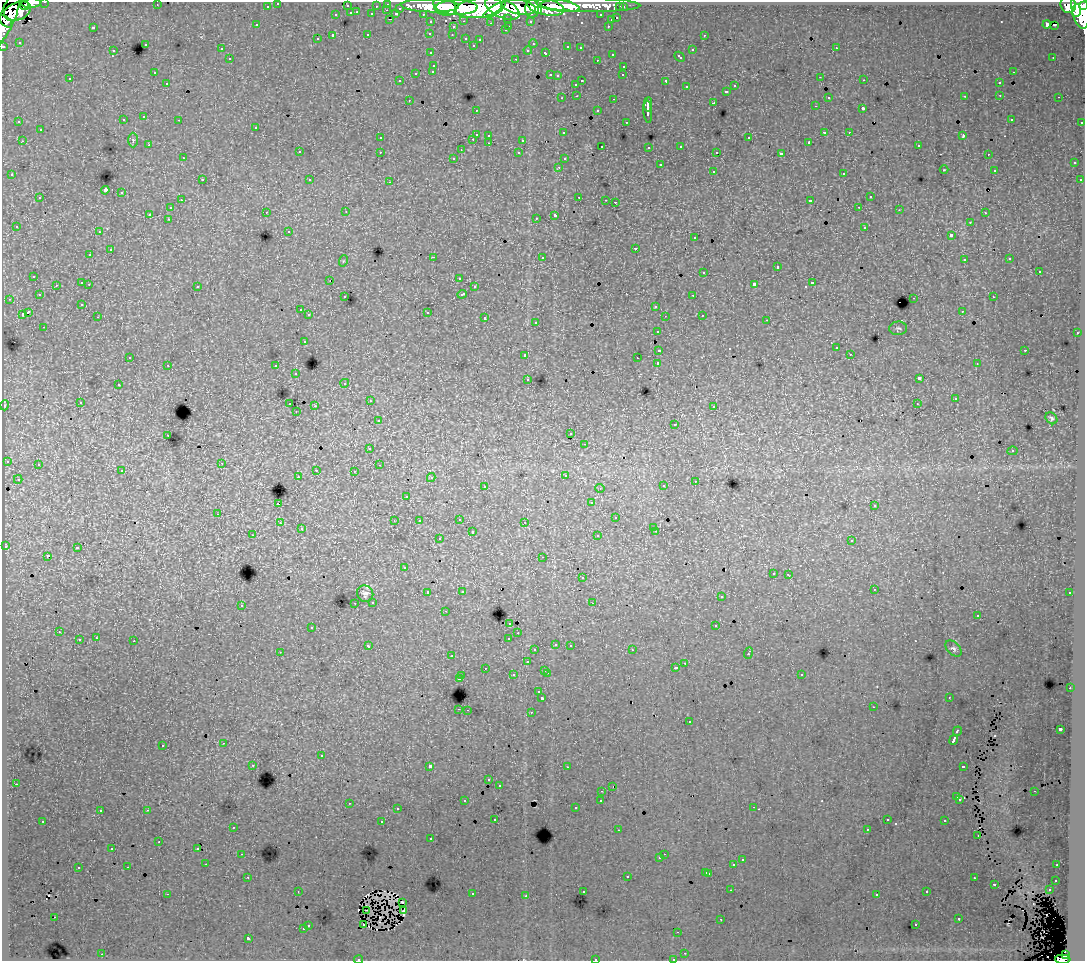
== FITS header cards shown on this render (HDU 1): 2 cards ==
NAXIS1  =                 1083
NAXIS2  =                  959

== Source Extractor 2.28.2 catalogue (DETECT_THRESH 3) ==
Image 1083 x 959 px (HDU 1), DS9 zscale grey, 1 PNG px = 1 image px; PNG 1087 x 963 px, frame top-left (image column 1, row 959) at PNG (2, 2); each listed source drawn as its Kron ellipse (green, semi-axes under 4 px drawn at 4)
Background 143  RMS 1.3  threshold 3.96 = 3 sigma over >= 5 px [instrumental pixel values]
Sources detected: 450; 1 with non-positive FLUX_AUTO (blend fragments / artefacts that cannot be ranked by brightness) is neither listed nor drawn; the other 449 listed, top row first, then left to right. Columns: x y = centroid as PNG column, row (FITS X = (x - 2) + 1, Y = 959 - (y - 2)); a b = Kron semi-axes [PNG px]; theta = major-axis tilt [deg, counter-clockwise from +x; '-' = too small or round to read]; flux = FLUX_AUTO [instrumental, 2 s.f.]
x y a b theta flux
45 2 3 2 - 3000
31 3 10 5 5 55000
278 3 3 3 - 2500
388 4 3 3 - 4500
25 5 4 3 - 27000
157 5 2 2 - 57
445 5 11 9 -34 160000
590 5 50 7 -1 140000
1068 5 8 7 - 82000
267 6 3 3 - 1500
347 6 3 3 - 690
376 6 3 2 - 1300
430 6 29 6 -2 230000
558 6 22 5 -8 190000
1084 6 4 3 - 66000
457 7 21 7 0 400000
519 7 17 7 -10 280000
545 7 19 8 -12 280000
620 7 3 3 - 960
623 7 3 3 - 2000
400 8 3 3 - 700
479 8 23 10 8 550000
502 8 18 9 -25 500000
532 9 9 7 -86 180000
1080 9 19 8 -80 430000
387 10 2 2 - 170
494 10 13 4 33 130000
17 11 14 9 22 160000
538 11 4 3 - 69000
1076 11 6 4 85 130000
357 12 3 3 - 360
351 13 3 3 - 760
372 14 3 3 - 1000
396 14 4 3 - 560
423 14 3 2 - 2000
336 15 3 3 - 320
601 15 3 3 - 1200
8 16 29 7 69 200000
508 18 3 3 - 1000
617 18 3 3 - 470
389 19 3 2 - 340
611 20 3 3 - 410
6 21 7 4 -44 89000
464 21 3 2 - 320
530 21 3 3 - 1400
431 22 3 3 - 1800
491 23 3 2 - 110
1047 24 4 3 - 530
257 25 3 3 - 170
1054 25 3 2 - 120
509 26 3 2 - 300
608 26 3 2 - 350
93 27 3 3 - 800
453 27 3 3 - 310
505 30 3 2 - 200
430 33 3 3 - 170
368 35 3 3 - 430
452 35 3 2 - 160
704 35 3 2 - 170
333 36 3 3 - 1400
466 38 3 3 - 450
317 39 3 3 - 170
480 39 3 3 - 140
19 42 3 3 - 120
145 44 3 3 - 470
533 44 4 3 - 110
473 45 3 2 - 98
3 46 3 3 - 4800
568 47 3 3 - 400
580 48 3 3 - 250
836 48 3 2 - 240
221 49 3 3 - 110
528 50 4 4 - 210
692 50 3 3 - 480
113 51 3 2 - 250
431 53 3 3 - 230
546 53 4 3 - 390
612 54 3 2 - 370
680 57 6 3 -44 400
1053 57 3 2 - 88
230 59 3 3 - 330
516 59 3 2 - 640
597 60 3 2 - 180
434 65 3 3 - 240
624 66 3 2 - 240
433 71 3 3 - 320
154 72 3 2 - 160
1013 72 3 2 - 250
416 73 3 3 - 650
550 75 3 2 - 410
623 75 3 2 - 140
557 76 3 3 - 210
820 77 3 2 - 99
70 79 3 3 - 230
864 80 3 2 - 130
399 81 3 2 - 110
582 81 3 2 - 550
666 81 4 3 - 1200
167 83 3 2 - 230
999 83 3 3 - 390
576 84 3 3 - 300
734 86 3 3 - 330
686 87 3 3 - 340
726 91 3 3 - 340
1000 95 3 2 - 140
577 96 3 2 - 240
965 96 3 2 - 60
828 97 3 3 - 210
1059 97 3 2 - 200
562 98 3 2 - 120
614 99 3 2 - 480
409 100 2 2 - 74
714 103 3 3 - 720
648 104 7 2 87 2500
815 106 3 2 - 150
863 108 3 3 - 1100
476 110 3 3 - 190
598 111 3 3 - 230
648 112 11 4 -86 2400
144 117 3 3 - 260
1011 119 3 2 - 120
123 120 3 3 - 150
179 120 3 2 - 160
19 122 3 2 - 170
626 122 3 2 - 72
1082 122 3 2 - 670
256 127 3 3 - 290
40 130 3 3 - 290
824 132 3 2 - 940
849 132 2 2 - 230
563 133 3 3 - 130
476 134 3 3 - 970
489 135 3 2 - 190
963 136 4 3 - 570
380 138 3 3 - 210
749 138 3 3 - 470
473 139 3 2 - 250
133 140 7 5 -89 180
523 140 3 3 - 880
22 141 3 2 - 260
809 142 3 3 - 130
489 143 3 2 - 240
149 145 3 3 - 150
918 145 3 3 - 170
602 146 2 2 - 130
681 146 3 3 - 230
649 147 3 3 - 130
461 150 4 3 - 57
299 152 3 3 - 310
380 152 3 3 - 180
717 152 3 2 - 110
519 153 3 3 - 230
781 154 4 3 - 2000
988 154 3 2 - 240
183 158 3 3 - 130
454 158 3 3 - 180
564 159 3 3 - 150
1074 163 3 3 - 160
660 165 3 3 - 420
559 167 3 2 - 210
944 170 4 3 - 67
994 170 3 2 - 89
713 171 3 3 - 370
844 173 3 3 - 540
12 175 3 3 - 290
202 180 3 3 - 330
310 180 3 3 - 210
1080 180 3 3 - 240
390 182 3 2 - 450
105 190 4 4 - 2500
122 193 3 3 - 490
579 197 3 2 - 480
870 197 3 3 - 360
40 198 3 3 - 340
181 200 3 2 - 210
606 200 3 2 - 99
810 201 3 3 - 1300
615 202 3 2 - 49
859 207 3 2 - 130
170 208 3 3 - 270
899 210 3 2 - 160
266 212 3 2 - 230
346 212 3 2 - 170
985 213 3 3 - 170
150 214 3 3 - 1200
555 215 4 3 - 1700
536 218 3 2 - 150
168 219 3 3 - 260
970 222 3 2 - 150
16 226 3 3 - 180
865 227 3 3 - 370
289 231 3 3 - 170
99 232 3 3 - 200
951 235 4 3 - 1100
695 238 3 3 - 200
635 248 3 3 - 580
110 250 3 3 - 630
90 255 3 3 - 280
433 257 3 2 - 770
542 257 3 2 - 110
1010 259 3 3 - 220
964 260 3 3 - 260
343 261 6 3 71 91
777 267 3 3 - 720
1039 271 3 3 - 660
704 272 3 3 - 430
34 276 3 3 - 340
459 278 3 2 - 140
329 281 2 2 - 100
82 283 3 3 - 870
813 283 3 3 - 670
89 284 3 2 - 200
754 284 4 3 - 2000
56 285 3 2 - 180
197 286 3 3 - 450
474 287 3 3 - 230
462 294 5 3 - 440
39 295 4 3 - 130
693 295 3 2 - 230
345 297 3 3 - 200
993 297 3 2 - 270
914 298 3 2 - 490
9 299 3 3 - 200
82 304 3 3 - 140
656 306 3 3 - 390
300 310 3 2 - 190
962 311 3 2 - 190
28 312 4 3 - 1600
427 312 3 3 - 550
22 314 3 3 - 660
309 315 3 3 - 290
702 315 3 2 - 280
665 316 2 2 - 60
98 317 3 2 - 160
485 318 3 3 - 540
767 320 3 2 - 110
536 322 3 3 - 250
44 327 3 2 - 200
898 328 9 7 4 220
658 331 3 2 - 190
1077 333 3 2 - 280
304 341 3 3 - 350
836 348 3 3 - 220
659 350 4 3 - 1000
1025 350 3 2 - 500
850 354 3 2 - 160
525 355 3 3 - 360
130 357 3 2 - 110
637 358 3 2 - 72
658 363 3 3 - 2700
977 364 2 2 - 85
168 365 3 2 - 260
276 366 3 3 - 520
296 374 3 2 - 220
528 379 3 3 - 200
919 379 4 3 - 2500
345 383 4 4 - 210
118 385 3 3 - 220
955 399 3 3 - 160
370 401 3 3 - 250
80 402 3 3 - 160
290 404 3 2 - 310
917 404 3 2 - 76
5 405 5 3 - 81
315 406 2 2 - 690
714 406 3 3 - 290
296 412 3 2 - 88
1051 418 6 5 - 170
378 421 3 3 - 280
675 424 3 3 - 170
571 434 2 2 - 120
168 435 3 2 - 140
585 444 3 2 - 91
370 449 3 3 - 190
1012 451 5 4 - 170
7 461 3 3 - 130
222 463 2 2 - 240
38 464 4 3 - 110
379 465 4 3 - 100
316 470 3 2 - 420
122 471 3 3 - 170
354 471 4 3 - 230
565 475 3 3 - 400
298 476 2 2 - 110
431 477 4 4 - 260
18 479 4 4 - 160
695 481 3 3 - 250
485 486 3 3 - 350
663 486 3 3 - 340
600 488 4 4 - 110
407 496 3 3 - 120
591 503 4 3 - 220
278 504 3 3 - 1100
874 506 3 3 - 160
218 514 3 2 - 320
616 518 3 3 - 290
459 519 3 3 - 340
394 521 3 2 - 90
419 521 3 3 - 130
525 522 3 2 - 200
280 523 3 3 - 270
654 527 3 3 - 120
301 529 3 3 - 150
656 531 3 3 - 220
472 532 3 3 - 610
253 535 3 3 - 160
598 536 3 3 - 430
439 539 3 3 - 270
852 541 3 3 - 440
6 546 4 2 - 55
77 548 4 3 - 890
47 556 3 3 - 1400
543 557 3 2 - 75
404 568 3 3 - 140
773 573 3 3 - 260
788 574 3 2 - 170
582 578 3 3 - 400
874 589 3 2 - 210
462 591 3 3 - 180
428 592 3 3 - 370
1070 593 3 2 - 200
365 594 8 8 - 390
721 597 3 3 - 210
373 602 3 3 - 250
355 603 3 2 - 230
593 603 2 2 - 53
241 605 3 3 - 420
445 611 3 2 - 200
978 615 3 2 - 130
510 623 3 3 - 320
716 626 3 3 - 630
312 627 3 3 - 290
59 632 3 2 - 270
518 633 3 3 - 150
96 638 3 2 - 250
509 638 3 3 - 540
79 640 3 3 - 630
134 641 3 2 - 620
556 644 3 3 - 210
570 645 3 3 - 290
368 646 4 3 - 340
953 649 10 6 -45 260
535 650 3 3 - 220
632 650 3 2 - 270
280 652 2 2 - 39
748 653 5 2 - 630
452 656 3 2 - 180
527 662 3 3 - 390
685 663 3 2 - 220
485 668 3 2 - 240
676 668 3 3 - 260
545 670 3 2 - 340
547 673 3 2 - 440
801 674 3 3 - 290
513 675 3 3 - 360
462 676 3 2 - 250
459 679 3 3 - 1100
1070 688 2 2 - 260
539 692 3 3 - 170
542 698 3 3 - 1900
949 698 3 2 - 85
873 707 3 2 - 100
459 709 3 2 - 510
467 710 2 2 - 190
531 712 3 2 - 290
690 722 3 3 - 230
1060 729 3 3 - 2000
957 731 5 3 - 860
954 740 5 3 - 3300
223 743 3 2 - 290
163 745 3 3 - 280
321 756 3 3 - 590
253 765 3 3 - 190
429 766 3 3 - 3500
963 766 3 3 - 550
567 767 3 2 - 130
489 780 3 3 - 210
16 784 3 2 - 120
499 785 3 3 - 220
613 787 3 2 - 56
602 791 3 3 - 100
1034 791 3 2 - 150
957 797 3 3 - 460
960 799 3 3 - 190
601 800 3 3 - 280
465 801 3 3 - 230
349 803 3 2 - 380
754 807 3 2 - 150
576 808 3 3 - 160
397 809 3 2 - 250
147 810 3 2 - 480
100 811 3 2 - 130
495 819 3 3 - 220
887 820 3 3 - 150
43 821 3 2 - 120
945 821 3 3 - 240
382 822 3 3 - 840
233 827 3 2 - 170
867 829 3 2 - 180
618 830 3 2 - 97
978 836 3 2 - 120
431 839 3 2 - 160
159 842 2 2 - 68
198 848 3 2 - 130
112 849 3 2 - 110
242 854 3 2 - 130
664 854 2 2 - 120
660 858 3 2 - 160
742 860 3 3 - 310
206 864 2 2 - 180
734 865 3 3 - 1000
1057 865 3 2 - 190
128 867 3 2 - 130
78 868 3 3 - 440
706 872 3 3 - 360
709 873 3 3 - 430
627 876 3 3 - 520
248 877 3 2 - 180
974 878 3 2 - 250
1056 880 3 3 - 220
994 884 3 3 - 510
731 890 3 2 - 110
1049 890 3 2 - 250
298 891 3 2 - 86
583 892 3 3 - 190
927 892 3 3 - 300
167 894 3 2 - 770
472 894 3 2 - 470
877 894 3 3 - 170
526 896 3 3 - 230
402 902 3 2 - 110
367 910 3 2 - 82
404 911 4 2 - 110
55 917 2 2 - 70
721 919 3 2 - 100
959 919 3 3 - 380
308 925 3 3 - 370
364 925 3 2 - 210
916 925 3 3 - 290
303 929 3 3 - 420
678 932 3 2 - 130
248 938 3 3 - 1700
685 953 3 2 - 180
102 954 3 2 - 370
1066 955 4 4 - 44000
595 959 3 2 - 420
673 959 3 2 - 120
1063 959 7 4 -2 81000
358 960 4 2 - 94
At the frame edge (FLAGS 8, measured only in part): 10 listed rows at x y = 45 2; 31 3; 278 3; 1084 6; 6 21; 3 46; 595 959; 673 959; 1063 959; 358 960
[1 non-positive-flux detection neither listed nor drawn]